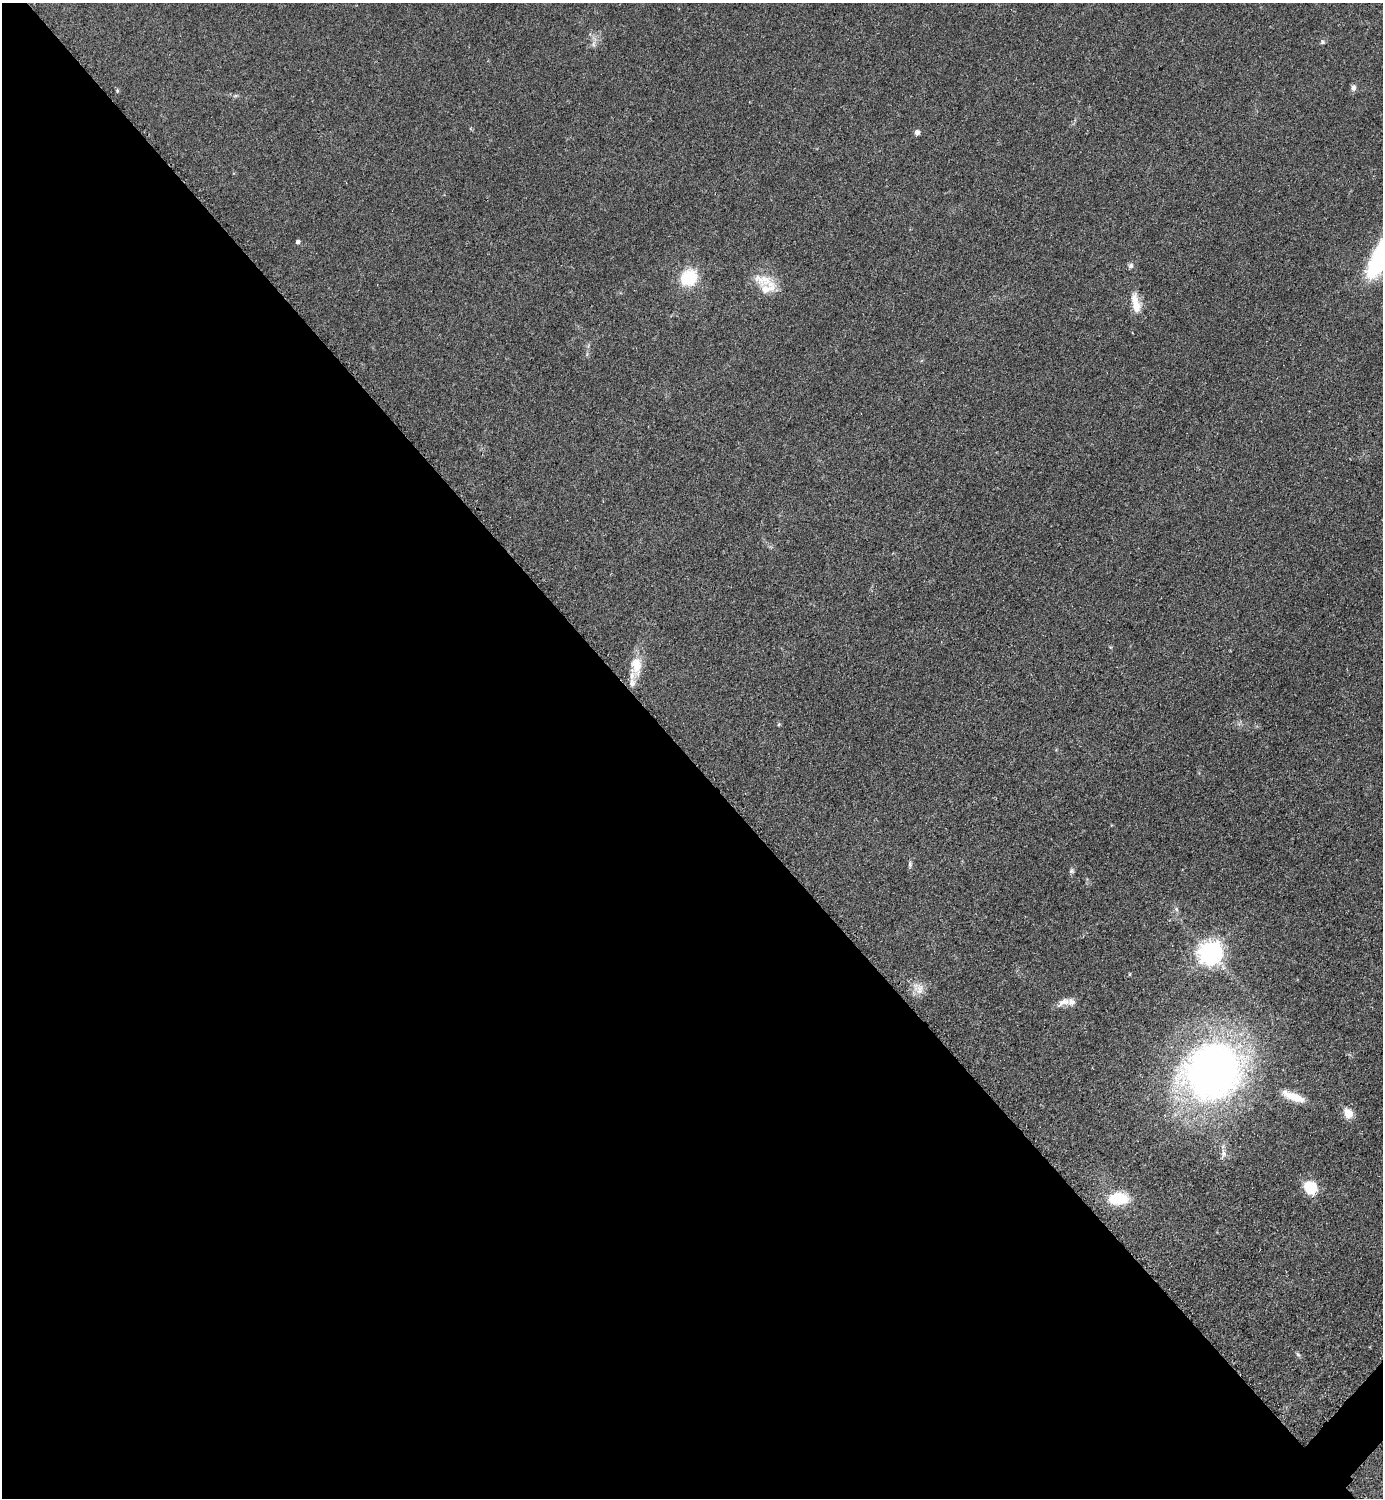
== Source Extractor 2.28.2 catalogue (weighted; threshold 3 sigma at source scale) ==
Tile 9 of 4 x 4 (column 1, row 3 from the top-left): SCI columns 314-1694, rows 1503-2998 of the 6005 x 6005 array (HDU 1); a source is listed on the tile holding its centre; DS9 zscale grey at full resolution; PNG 1385 x 1500 px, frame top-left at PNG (2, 3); no overlay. Shown black and unused: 50% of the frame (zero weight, under 2 of 3 exposures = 1% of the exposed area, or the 3 px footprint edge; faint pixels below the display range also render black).
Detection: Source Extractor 2.28.2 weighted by HDU 2 'WHT'; one run over the whole footprint, this tile lists its part. Background 0.0797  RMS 0.0079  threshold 0.0354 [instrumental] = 3 sigma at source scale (4.5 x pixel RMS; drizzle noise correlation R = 1.50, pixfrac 1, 0.05/0.05 arcsec/px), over >= 5 px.
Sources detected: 29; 4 inside a brighter listed object's ellipse — not listed separately; the other 25 listed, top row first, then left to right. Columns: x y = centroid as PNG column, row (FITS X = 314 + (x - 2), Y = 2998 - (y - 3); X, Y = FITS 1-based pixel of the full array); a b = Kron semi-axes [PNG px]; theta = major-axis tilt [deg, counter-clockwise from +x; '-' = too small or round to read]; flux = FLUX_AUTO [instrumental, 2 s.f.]
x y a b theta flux
1322 42 7 5 55 1.5
593 44 9 6 74 2.7
1353 88 7 6 - 2.7
235 96 6 4 19 1.1
917 132 6 6 - 2.8
298 242 4 4 - 2.3
1131 266 8 7 - 2.1
688 278 10 8 42 52
764 280 36 14 -21 17
1135 305 20 12 -75 11
636 666 29 15 89 17
779 724 5 4 - 0.91
910 864 9 5 85 1.8
1071 871 6 6 - 1.7
1176 909 6 5 - 1.7
1210 953 8 8 - 630
919 989 17 14 -65 8.2
1063 1002 18 8 28 6.3
1212 1071 60 53 30 430
1293 1096 32 10 -21 14
1348 1113 13 10 -55 8.8
1223 1153 12 6 -86 4
1311 1187 15 13 -40 19
1118 1198 20 12 1 30
1298 1354 6 5 - 1.4
Unlisted compact peaks at least as high as the median listed source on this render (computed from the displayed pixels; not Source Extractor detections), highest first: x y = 117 91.